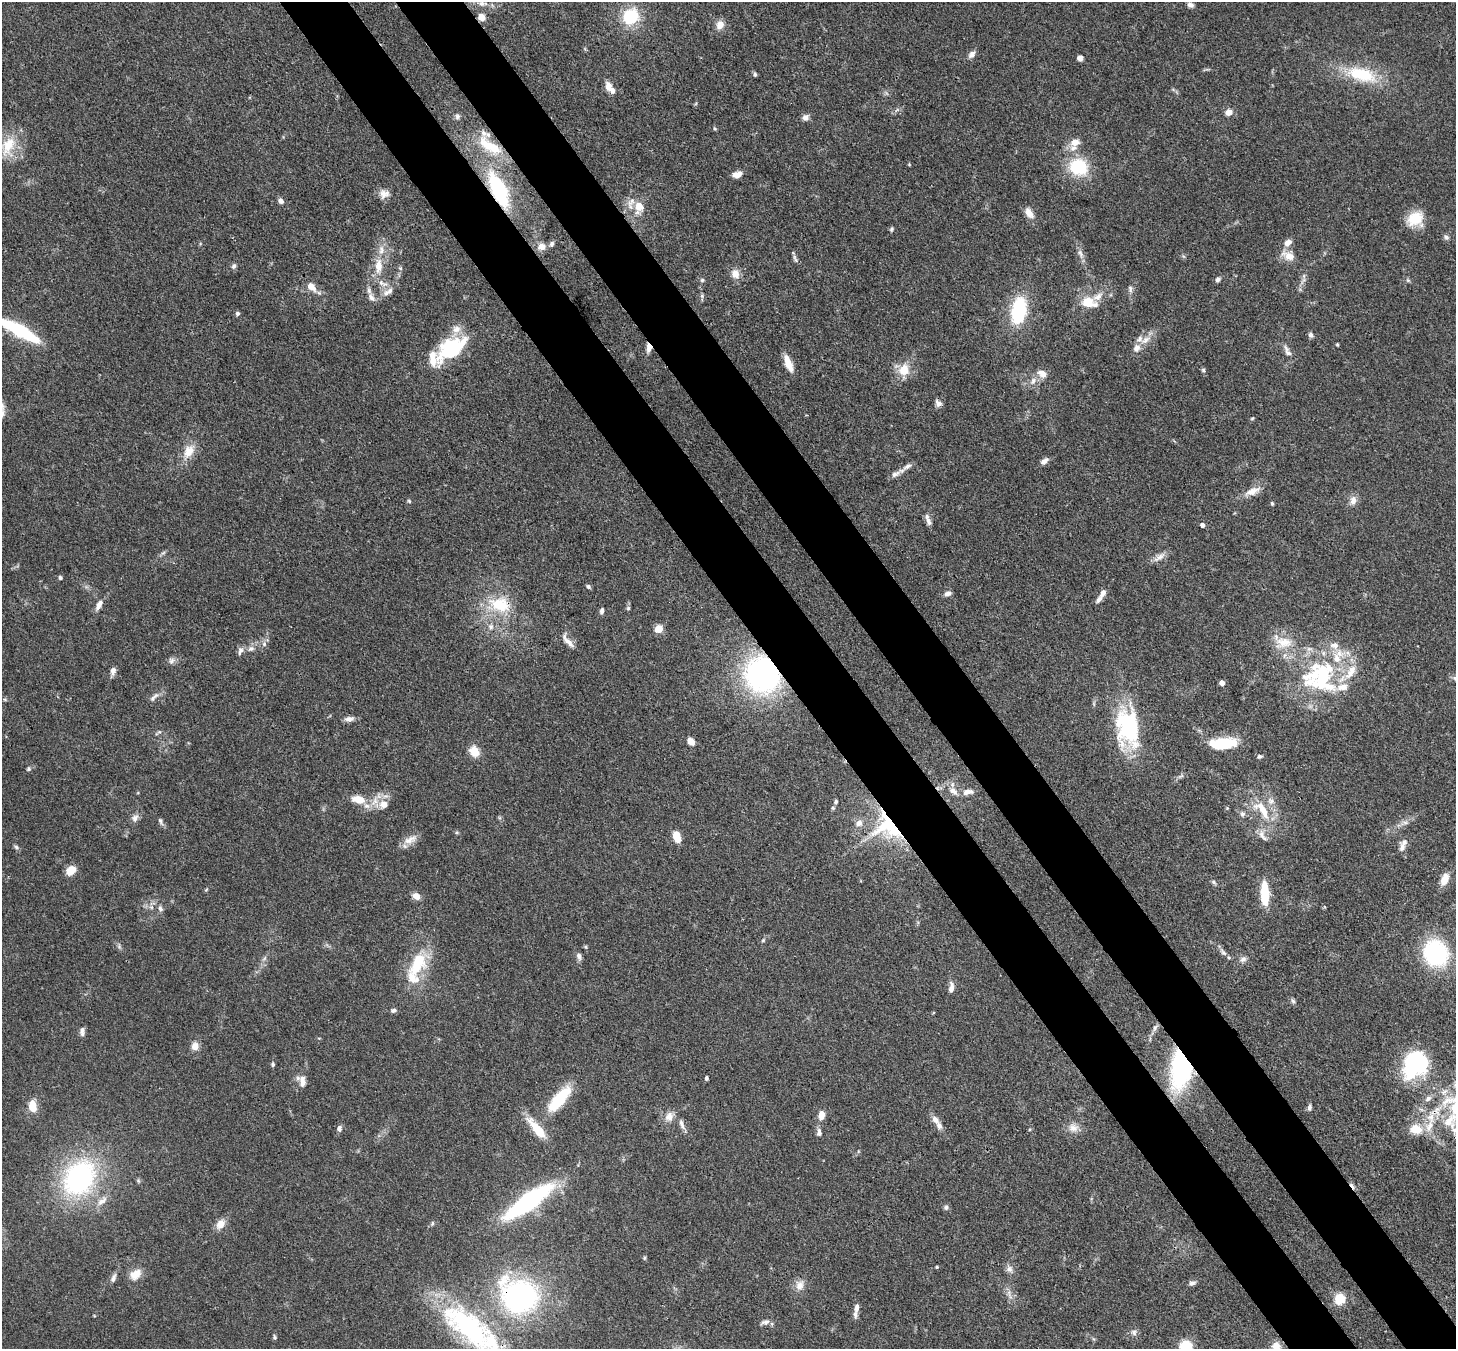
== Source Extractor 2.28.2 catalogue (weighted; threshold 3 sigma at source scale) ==
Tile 6 of 4 x 4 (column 2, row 2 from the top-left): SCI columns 1533-2986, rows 3045-4391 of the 5974 x 5947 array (HDU 1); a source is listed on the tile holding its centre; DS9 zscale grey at full resolution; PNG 1458 x 1351 px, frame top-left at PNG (2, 2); no overlay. Shown black and unused: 9% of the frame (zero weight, under 3 of 4 exposures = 7% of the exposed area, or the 3 px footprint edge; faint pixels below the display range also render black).
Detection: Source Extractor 2.28.2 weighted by HDU 2 'WHT'; one run over the whole footprint, this tile lists its part. Background 0.0965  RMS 0.004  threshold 0.018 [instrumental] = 3 sigma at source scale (4.5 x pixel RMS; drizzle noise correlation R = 1.50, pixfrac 1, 0.05/0.05 arcsec/px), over >= 5 px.
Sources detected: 212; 3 inside a brighter object's white glare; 1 cosmic-ray / hot-pixel residue — not listed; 24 inside a brighter listed object's ellipse — not listed separately; the other 184 listed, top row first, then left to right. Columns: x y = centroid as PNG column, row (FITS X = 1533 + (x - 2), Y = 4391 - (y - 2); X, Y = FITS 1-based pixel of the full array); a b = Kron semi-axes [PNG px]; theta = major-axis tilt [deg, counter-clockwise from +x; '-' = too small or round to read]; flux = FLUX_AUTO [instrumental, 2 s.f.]
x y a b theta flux
482 3 9 7 -23 1.7
1190 5 7 5 -22 1.4
481 17 6 5 - 5.9
630 17 16 14 47 20
720 25 11 9 71 3.5
972 54 10 7 45 1.9
1080 58 6 5 - 1.9
755 74 6 4 -87 0.71
1362 74 43 18 -16 19
609 86 12 7 -81 3.3
1229 112 7 6 - 3.2
457 116 7 6 - 1
805 117 8 7 - 2
714 128 5 3 - 0.45
1075 142 12 9 25 3.8
8 146 32 16 73 13
490 146 38 13 -31 13
1078 167 19 16 -26 19
737 174 11 6 13 2.8
499 190 26 10 -65 43
384 194 12 11 - 2.8
281 201 7 6 - 1.5
639 207 17 12 84 5.9
1029 213 15 8 -55 3.3
1415 218 19 14 30 10
891 229 7 4 70 0.66
1446 237 7 6 - 1
1287 243 11 8 37 2.6
552 244 8 6 73 1.1
542 247 9 8 - 3.2
1080 253 14 6 -67 2
1183 256 6 4 -70 0.57
1288 256 18 10 -27 4.5
796 260 10 5 -54 0.95
234 266 7 6 - 1
378 266 19 9 88 6.4
400 268 5 4 - 0.55
735 274 12 10 -65 3.4
1218 279 6 5 - 1.2
702 280 5 5 - 0.68
1408 280 6 4 -19 0.62
311 286 12 8 -42 4.2
1130 289 11 5 -79 1.2
386 293 13 8 56 2.7
702 296 6 5 - 0.75
371 297 13 7 -50 2.3
1089 303 21 11 -14 7.7
1019 310 26 14 80 28
237 313 6 5 - 0.83
19 330 37 8 -29 41
1311 335 7 6 - 1
1145 340 16 7 36 3.8
1337 344 5 3 - 0.41
649 347 9 5 88 3.8
452 348 35 18 35 32
1288 353 13 7 -50 2.2
788 363 19 6 -68 5.6
904 370 16 13 69 6.9
1203 370 5 5 - 0.65
1042 374 12 9 -26 3.4
1033 381 11 7 65 2.4
938 403 9 7 -44 1.7
1252 418 5 4 - 0.46
189 451 20 13 58 6
1044 461 10 6 36 1.9
907 466 15 6 27 2
895 474 14 7 26 2
1252 491 23 9 23 4.4
1353 500 12 9 78 2.6
409 501 6 4 -45 0.48
1272 503 6 4 -63 0.53
929 522 12 7 -67 1.8
1202 525 5 4 - 1.5
163 553 7 4 19 0.72
1159 557 21 6 33 2.6
60 578 4 4 - 0.79
588 586 6 4 -46 0.79
1103 593 11 6 62 2.2
947 594 9 6 20 1.6
500 604 34 21 -13 17
99 605 14 6 63 2.4
628 608 5 5 - 0.66
602 611 7 5 73 1.1
491 626 8 7 - 1.6
658 629 5 5 - 12
568 641 23 6 -52 2.9
1284 642 25 14 -9 8.9
264 644 8 6 -89 1.3
1334 645 13 10 5 3.7
251 649 10 7 28 1.9
240 651 12 6 72 1.6
172 661 10 8 47 1.6
113 671 9 7 80 2
762 675 29 26 -60 96
1324 677 53 25 -26 34
1455 678 8 6 -28 1.3
1222 683 4 4 - 2.7
154 697 17 6 43 2
349 719 12 7 10 2
1128 727 43 25 -79 43
691 742 7 5 -48 4.1
1223 744 25 10 5 20
474 751 11 9 -56 6.3
1259 756 6 5 - 0.87
28 769 5 5 - 0.75
953 791 14 9 -42 3.3
968 792 15 7 7 2.7
358 799 19 11 -13 6.2
836 802 5 5 - 0.68
384 804 11 10 - 4
833 808 6 5 - 0.63
1262 809 36 14 -51 13
1243 814 8 7 - 1.2
135 818 11 8 66 1.9
160 821 11 5 -67 1.1
1405 822 7 4 -1 1
888 826 39 30 -43 38
1262 835 19 7 -59 2.6
677 837 9 6 -73 8.1
410 839 21 9 26 3.9
1404 842 10 8 44 1.9
16 847 7 5 -47 0.79
71 870 8 6 41 8.1
1445 879 15 8 69 4.8
1213 882 7 4 -38 0.78
206 890 6 3 21 0.44
1265 893 22 7 -87 15
416 896 9 7 -28 2.9
160 908 8 6 -66 1.3
763 940 5 5 - 0.5
1223 952 13 5 -47 1.5
1436 953 22 20 -53 47
579 956 8 7 - 1.5
1243 959 10 6 15 1.5
419 960 24 17 -49 12
412 978 27 16 -68 9.1
951 988 14 6 84 2.4
1293 1001 6 5 - 0.84
393 1010 7 6 - 0.94
1155 1028 11 5 67 1.5
82 1031 12 6 87 1.6
195 1046 10 8 77 2.8
273 1064 6 5 - 0.76
1414 1064 33 23 71 36
1182 1066 27 14 84 86
706 1078 4 3 - 0.78
302 1081 17 10 -65 3.3
1428 1098 10 6 39 1.7
559 1099 35 12 50 19
32 1106 13 8 -81 6.6
1309 1107 8 5 79 1
821 1115 7 5 83 5.5
669 1116 14 11 54 3.5
935 1120 14 7 -55 2.8
1450 1120 28 18 48 15
682 1124 15 5 -69 2
339 1128 7 6 - 1.4
1073 1128 13 11 -25 3.3
537 1129 31 9 -50 9.6
1416 1129 15 11 -9 6.9
819 1132 10 6 -87 1.6
79 1178 36 28 58 73
102 1201 17 8 38 3.4
529 1201 42 12 36 70
946 1207 8 5 88 0.95
432 1223 6 4 -72 0.51
220 1224 13 9 51 3.6
644 1258 6 4 89 0.52
937 1267 4 3 - 0.41
1009 1269 10 8 -49 1.9
135 1274 16 11 39 4.7
113 1278 12 6 67 1.6
1192 1283 9 6 20 1.3
799 1285 14 11 80 3.5
1009 1293 11 4 -78 1.5
519 1296 32 27 -28 92
1340 1299 11 10 - 7.3
857 1307 13 6 83 1.8
765 1322 12 7 15 1.6
471 1329 88 30 -39 74
1134 1332 9 8 - 1.5
275 1337 7 4 -79 0.66
1186 1346 12 11 - 9.9
1276 1346 11 10 - 3.7
Overlapping masked pixels (flux is a lower limit): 9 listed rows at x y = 481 17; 490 146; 499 190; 649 347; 500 604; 762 675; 888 826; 1182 1066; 519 1296
Isophote crosses this tile's border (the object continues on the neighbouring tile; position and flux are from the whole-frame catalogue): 7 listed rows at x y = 8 146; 19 330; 1455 678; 1450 1120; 471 1329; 1186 1346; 1276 1346